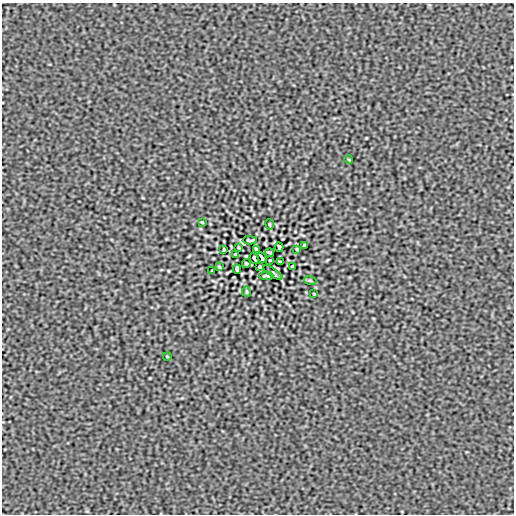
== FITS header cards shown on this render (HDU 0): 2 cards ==
NAXIS1  =                  512
NAXIS2  =                  512

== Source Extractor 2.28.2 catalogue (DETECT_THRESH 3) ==
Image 512 x 512 px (HDU 0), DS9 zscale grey, 1 PNG px = 1 image px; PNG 516 x 516 px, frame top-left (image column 1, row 512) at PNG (2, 3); each listed source drawn as its Kron ellipse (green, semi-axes under 4 px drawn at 4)
Background 1.36e-07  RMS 4.9e-05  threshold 1.47e-04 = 3 sigma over >= 5 px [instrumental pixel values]
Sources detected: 28; all 28 listed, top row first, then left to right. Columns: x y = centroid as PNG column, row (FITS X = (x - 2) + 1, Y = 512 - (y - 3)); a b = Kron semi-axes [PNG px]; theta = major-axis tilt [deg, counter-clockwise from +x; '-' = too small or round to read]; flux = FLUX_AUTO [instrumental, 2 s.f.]
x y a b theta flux
349 160 4 2 - 0.0024
202 222 3 2 - 0.0024
270 224 5 2 - 0.0032
250 240 7 3 -1 0.0045
304 245 3 2 - 0.0032
239 247 3 2 - 0.0029
279 247 4 3 - 0.0051
256 249 4 3 - 0.0041
297 249 3 2 - 0.0029
224 250 3 2 - 0.0029
269 253 4 3 - 0.0043
236 254 4 2 - 0.004
254 258 6 2 -64 0.0047
262 258 6 2 -64 0.0047
270 260 3 2 - 0.0024
280 262 4 2 - 0.0039
247 263 4 3 - 0.0043
292 266 3 2 - 0.0029
219 267 3 2 - 0.0029
260 267 4 3 - 0.0041
237 269 4 3 - 0.0051
212 271 3 2 - 0.0033
273 272 11 2 -36 0.0046
266 276 7 3 -1 0.0045
310 280 6 3 -19 0.0036
246 292 5 2 - 0.0033
314 294 3 2 - 0.0024
167 356 4 2 - 0.0024